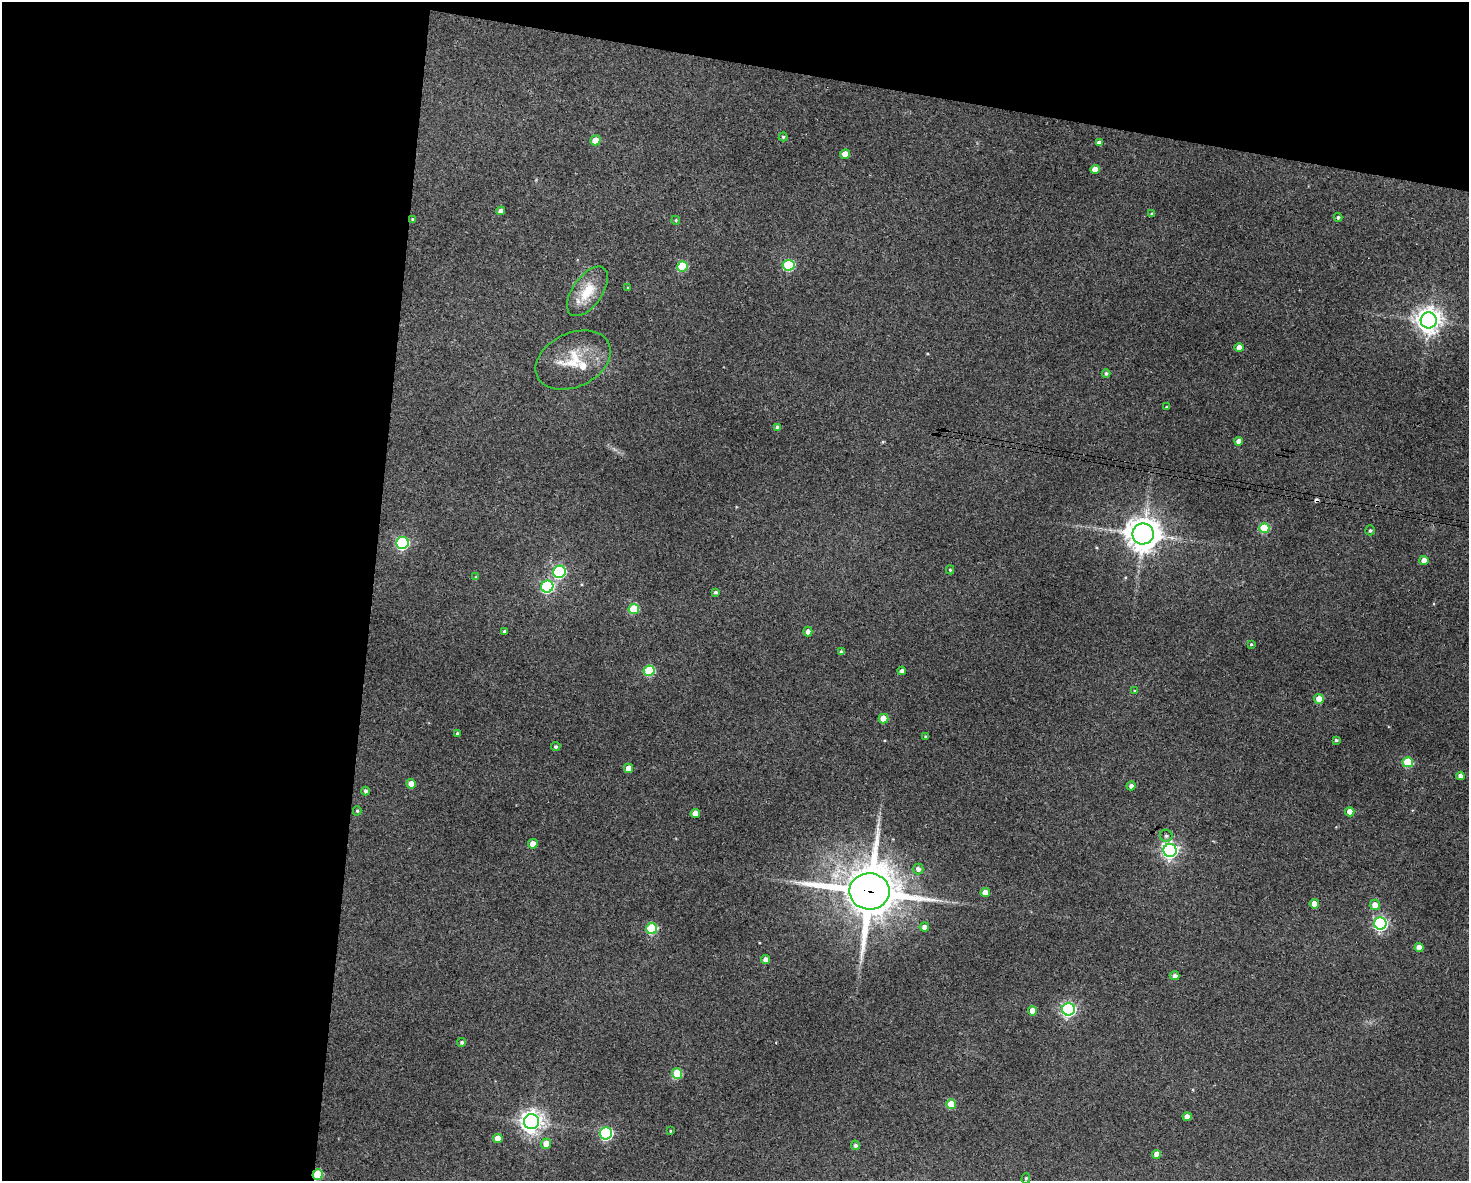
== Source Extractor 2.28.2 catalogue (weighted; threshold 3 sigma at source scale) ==
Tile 1 of 3 x 4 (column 1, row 1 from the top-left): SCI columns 115-1581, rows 3542-4720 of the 4744 x 4723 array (HDU 1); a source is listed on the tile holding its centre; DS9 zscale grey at full resolution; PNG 1471 x 1183 px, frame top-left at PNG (2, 2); each listed source drawn as its Kron ellipse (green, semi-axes under 4 px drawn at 4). Shown black and unused: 31% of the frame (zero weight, under 3 of 4 exposures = <1% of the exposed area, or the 3 px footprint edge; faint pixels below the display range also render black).
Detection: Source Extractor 2.28.2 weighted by HDU 2 'WHT'; one run over the whole footprint, this tile lists its part. Background 0.124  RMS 0.0062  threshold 0.0281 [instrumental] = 3 sigma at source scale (4.5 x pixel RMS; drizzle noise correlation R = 1.50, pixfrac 1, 0.05/0.05 arcsec/px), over >= 5 px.
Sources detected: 85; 1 cosmic-ray / hot-pixel residue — neither listed nor drawn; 1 inside a brighter listed object's ellipse — not listed separately; the other 83 listed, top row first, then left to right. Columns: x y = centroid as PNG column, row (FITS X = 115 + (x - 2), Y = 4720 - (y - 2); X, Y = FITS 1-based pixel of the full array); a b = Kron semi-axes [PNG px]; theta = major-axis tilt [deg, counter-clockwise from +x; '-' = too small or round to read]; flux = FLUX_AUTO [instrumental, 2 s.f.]
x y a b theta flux
783 137 4 4 - 0.96
595 140 5 4 - 9.4
1099 143 4 4 - 2.9
845 154 5 4 - 7.5
1095 169 5 4 - 6.5
501 211 4 4 - 3.4
1152 214 4 3 - 1.2
1338 217 4 4 - 1.1
413 219 4 4 - 0.96
676 220 4 4 - 0.88
788 265 6 5 - 46
683 266 5 5 - 32
628 288 3 3 - 0.79
587 291 28 14 55 18
1429 320 8 8 - 640
1239 348 4 4 - 5.2
573 360 39 27 25 25
1106 374 4 4 - 1.4
1167 407 4 3 - 0.77
778 428 4 4 - 2.9
1239 441 4 4 - 4.1
1264 528 5 5 - 29
1370 530 5 5 - 1.2
1143 534 10 10 - 1100
402 543 6 6 - 90
1424 560 4 4 - 4.9
950 570 4 4 - 0.86
559 572 6 6 - 82
476 577 4 4 - 0.74
547 586 6 6 - 84
715 592 4 3 - 1.1
634 609 5 5 - 25
504 631 3 3 - 1
808 632 5 4 - 3.5
1251 644 4 3 - 0.66
841 652 4 3 - 1.8
649 671 5 5 - 41
902 671 4 4 - 2.1
1135 691 4 3 - 0.95
1319 699 5 5 - 6.9
884 719 5 5 - 11
457 734 4 4 - 1.2
925 737 3 3 - 0.84
1336 740 3 3 - 0.94
556 747 5 4 - 1.4
1408 762 5 5 - 29
629 768 5 4 - 8
1460 776 4 4 - 3.5
411 784 5 4 - 5.7
1131 786 4 4 - 2.5
366 791 4 4 - 1.6
357 811 4 4 - 0.88
1350 812 4 4 - 5.5
695 814 5 4 - 6.2
1166 836 6 6 - 1.6
533 844 5 4 - 7.1
1170 850 6 6 - 230
918 869 5 5 - 2.5
869 891 20 18 -4 3300
985 893 4 4 - 7.2
1314 904 5 4 - 7
1375 905 5 5 - 5.7
1380 923 6 6 - 130
924 927 5 4 - 3.9
652 929 5 5 - 47
1419 947 4 4 - 5.6
766 959 4 4 - 4
1175 976 5 4 - 2.2
1068 1009 6 6 - 150
1032 1011 4 4 - 8.2
462 1042 4 4 - 1.2
677 1074 5 5 - 30
951 1104 5 5 - 18
1187 1117 4 4 - 4
531 1122 7 7 - 500
670 1131 3 2 - 0.57
606 1133 6 6 - 99
498 1138 5 4 - 8.1
546 1144 5 5 - 7.5
855 1145 5 4 - 1.7
1157 1154 4 4 - 5.9
318 1175 5 5 - 31
1026 1178 5 4 - 1
Overlapping masked pixels (flux is a lower limit): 3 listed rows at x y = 413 219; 869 891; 318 1175